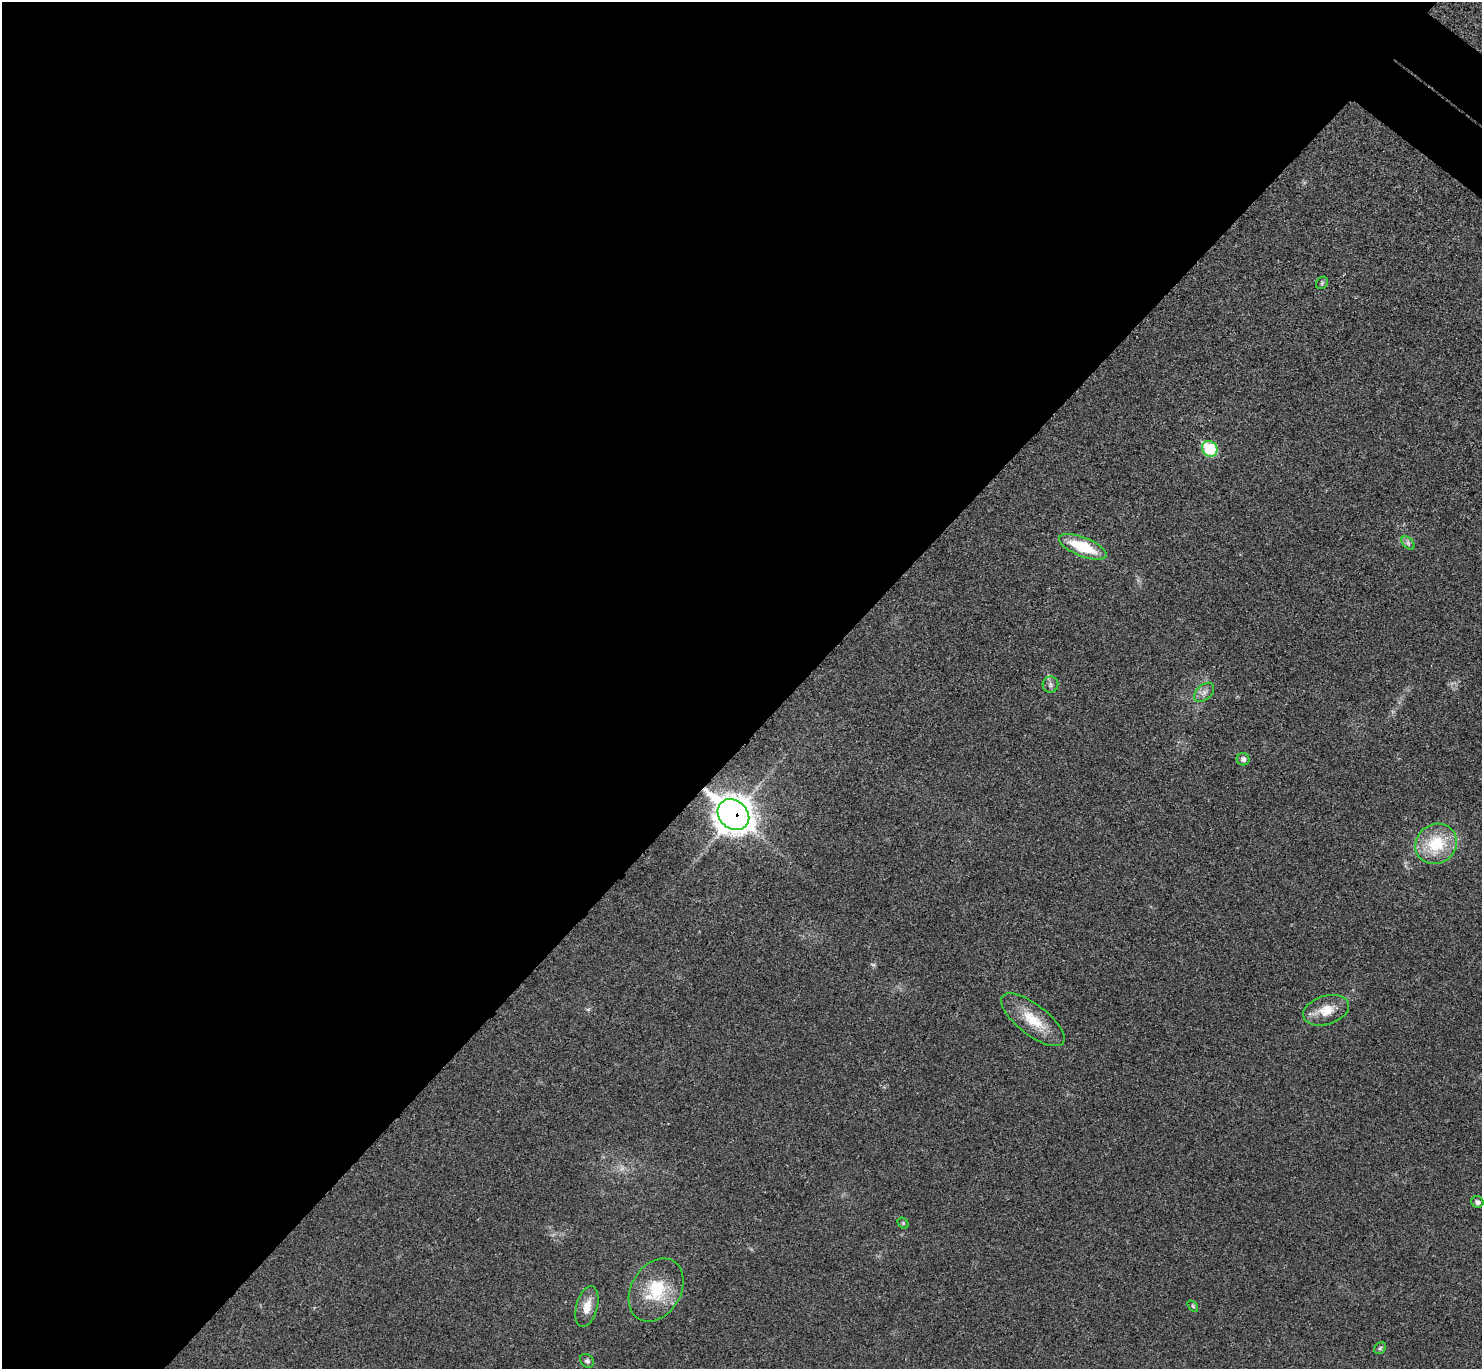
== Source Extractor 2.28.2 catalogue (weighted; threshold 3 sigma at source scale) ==
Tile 5 of 4 x 4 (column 1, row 2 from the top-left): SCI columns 40-1519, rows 2936-4302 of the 6002 x 6011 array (HDU 1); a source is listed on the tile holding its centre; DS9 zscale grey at full resolution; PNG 1484 x 1371 px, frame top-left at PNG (2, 2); each listed source drawn as its Kron ellipse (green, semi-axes under 4 px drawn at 4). Shown black and unused: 55% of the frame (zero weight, under 3 of 4 exposures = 6% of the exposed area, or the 3 px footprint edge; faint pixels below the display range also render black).
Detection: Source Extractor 2.28.2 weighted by HDU 2 'WHT'; one run over the whole footprint, this tile lists its part. Background 0.0203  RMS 0.0058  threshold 0.026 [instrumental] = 3 sigma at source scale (4.5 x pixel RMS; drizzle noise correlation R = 1.50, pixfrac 1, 0.05/0.05 arcsec/px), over >= 5 px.
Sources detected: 20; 2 too faint to see at this stretch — neither listed nor drawn; the other 18 listed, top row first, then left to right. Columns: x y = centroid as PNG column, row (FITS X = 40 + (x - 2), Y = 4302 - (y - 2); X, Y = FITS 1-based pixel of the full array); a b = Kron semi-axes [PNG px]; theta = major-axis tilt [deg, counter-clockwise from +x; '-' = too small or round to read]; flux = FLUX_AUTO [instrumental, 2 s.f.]
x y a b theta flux
1322 283 7 5 48 0.95
1210 449 8 7 - 30
1408 543 8 5 -45 1.6
1083 547 25 9 -21 25
1050 685 8 8 - 1.8
1204 692 12 7 42 3
1243 759 6 6 - 2.1
733 815 17 14 -42 950
1436 844 21 19 37 26
1326 1010 24 14 17 12
1033 1020 38 15 -38 17
1477 1202 6 5 - 1.7
903 1223 6 5 - 0.87
656 1290 34 24 59 27
1193 1306 6 3 -54 0.74
587 1307 21 10 75 7.8
1380 1348 6 5 - 1
587 1361 8 6 -38 1.4
Overlapping masked pixels (flux is a lower limit): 1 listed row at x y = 733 815